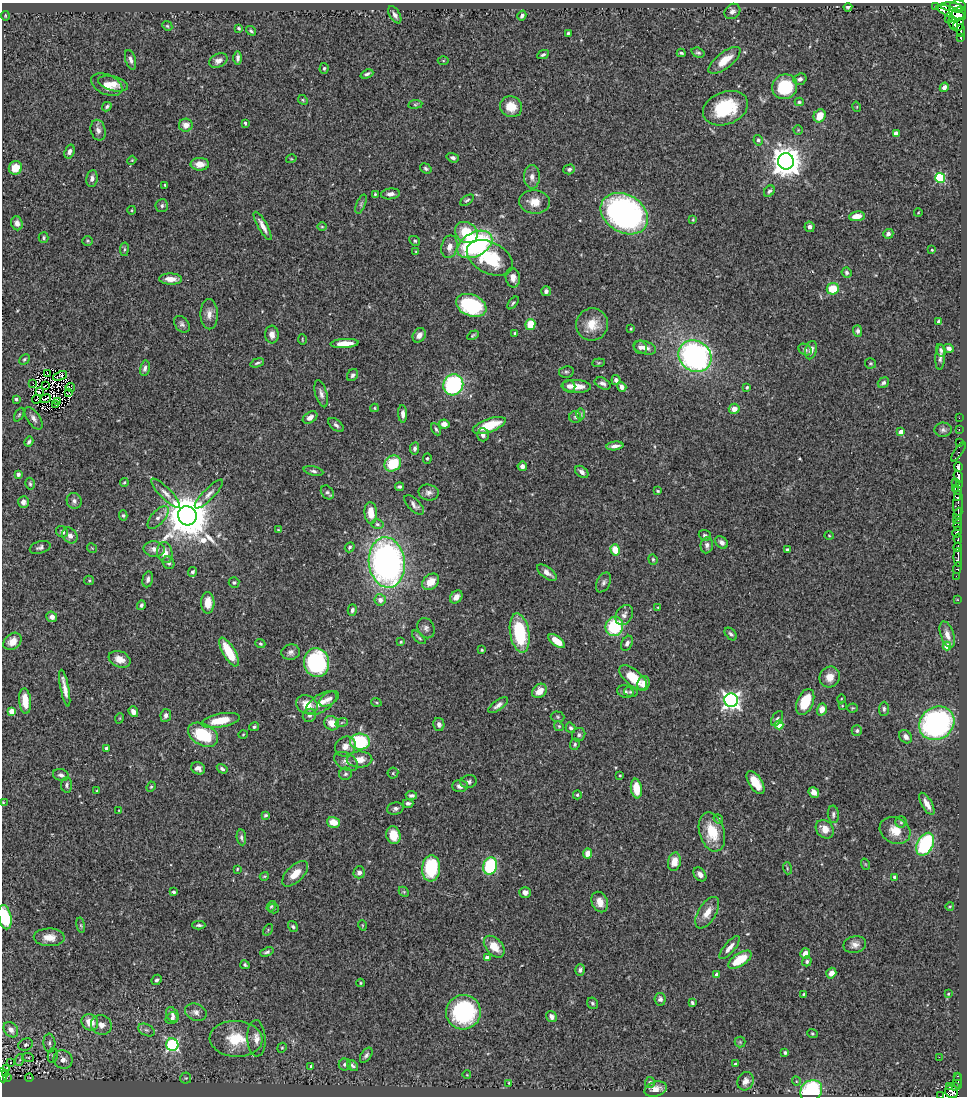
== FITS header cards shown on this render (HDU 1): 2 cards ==
NAXIS1  =                  965
NAXIS2  =                 1094

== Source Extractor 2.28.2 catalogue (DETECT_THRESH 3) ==
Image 965 x 1094 px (HDU 1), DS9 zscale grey, 1 PNG px = 1 image px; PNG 969 x 1098 px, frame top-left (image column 1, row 1094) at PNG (2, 3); each listed source drawn as its Kron ellipse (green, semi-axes under 4 px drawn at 4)
Background 0.787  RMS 0.026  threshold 0.079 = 3 sigma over >= 5 px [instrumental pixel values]
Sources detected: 432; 4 with non-positive FLUX_AUTO (blend fragments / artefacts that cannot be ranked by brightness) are neither listed nor drawn; the other 428 listed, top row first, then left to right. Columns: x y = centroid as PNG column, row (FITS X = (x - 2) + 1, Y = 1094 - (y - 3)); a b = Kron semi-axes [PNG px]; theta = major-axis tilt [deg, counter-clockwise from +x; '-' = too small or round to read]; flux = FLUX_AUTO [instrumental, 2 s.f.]
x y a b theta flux
936 6 3 2 - 21
848 7 4 3 - 3.5
951 7 11 3 -7 1300
958 7 8 6 5 1800
732 11 8 7 - 7.1
951 12 15 5 -21 2100
957 14 9 6 41 1800
395 15 9 5 -59 7.3
5 16 5 3 - 1.7
522 16 5 4 - 5.6
949 18 5 4 - 250
953 24 7 4 -67 410
959 24 6 5 - 320
167 26 5 4 - 2.3
239 28 4 3 - 2.5
251 31 5 3 - 3.3
961 31 6 3 -82 260
568 33 3 3 - 2.2
961 38 4 3 - 190
681 53 4 2 - 2.7
698 53 7 5 -18 3.6
543 55 6 3 26 3.4
238 58 7 4 -90 5
131 60 10 5 -73 7.1
724 60 19 8 38 31
218 61 9 6 26 8.5
443 61 5 3 - 1.7
324 68 5 4 - 3
367 74 7 4 23 4.1
800 79 6 5 - 6
113 84 15 7 -14 15
107 85 16 10 -24 21
785 87 13 12 - 99
944 87 5 4 - 7.9
303 100 5 4 - 2.2
799 102 4 4 - 2.7
415 104 7 3 8 2
107 107 5 4 - 3.3
511 107 11 10 - 30
857 107 5 3 - 1.4
725 108 23 16 21 100
820 116 7 5 59 30
245 123 3 3 - 2.5
186 125 7 6 - 13
98 130 10 7 -77 8.5
798 130 4 4 - 1.8
896 134 4 4 - 18
758 140 5 4 - 3.7
69 152 7 5 70 6.4
453 158 6 4 -18 4.7
291 159 5 3 - 1.6
132 160 4 3 - 1.6
786 161 8 8 - 2700
200 164 9 6 -1 16
15 168 7 6 - 21
426 169 6 4 -35 3.7
569 169 6 5 - 4.1
532 177 12 8 89 11
92 178 8 6 81 7.1
940 178 5 5 - 150
165 185 3 3 - 1.9
769 191 6 4 48 4.4
375 194 4 3 - 2.1
390 194 9 5 8 8.2
467 200 7 4 34 3.2
534 202 15 11 -6 23
361 204 10 4 68 4
162 206 6 6 - 4.7
132 210 4 3 - 1.4
918 213 4 3 - 1.3
624 214 25 19 -32 520
857 216 8 5 8 18
693 220 4 3 - 1.9
17 223 7 5 -70 7.8
263 226 16 4 -61 13
322 227 5 3 - 1.7
809 227 5 5 - 6.9
466 232 12 10 -33 52
888 234 5 4 - 6.2
44 238 5 5 - 2.9
88 241 5 4 - 2.3
415 241 6 4 -31 2.9
475 244 19 12 28 300
449 247 11 8 78 13
124 249 7 3 82 2.6
932 250 3 3 - 1.8
416 252 3 3 - 1.3
490 258 25 15 -27 97
846 273 5 4 - 4
513 278 10 7 -82 10
170 279 11 5 -2 16
833 289 6 5 - 43
546 291 5 5 - 5.2
513 303 7 3 49 2.9
471 305 16 10 -22 160
209 314 15 8 -89 15
939 322 4 3 - 8.9
182 324 9 6 -50 5.4
530 324 5 5 - 40
592 324 16 16 - 32
631 329 3 2 - 1.6
858 331 6 4 -88 5.3
515 333 4 3 - 2.5
272 335 9 7 -85 10
419 335 8 6 58 10
473 335 6 4 30 2.9
302 339 5 2 - 1.6
345 343 14 4 4 20
640 347 7 6 - 6.7
645 348 11 6 -17 11
949 348 5 4 - 6.3
805 349 7 5 -32 4.3
811 350 9 5 77 10
941 350 6 4 -71 3.8
695 356 17 15 -36 450
940 357 13 5 86 6.7
24 359 6 4 45 2.8
257 363 7 3 18 2.9
598 363 6 4 6 2.1
871 363 6 5 - 2.6
145 368 8 4 78 6.3
566 372 7 5 11 3.4
47 374 4 2 - 0.68
353 375 6 5 - 4.2
60 376 7 2 23 1.1
616 380 5 4 - 7.4
33 383 3 2 - 4
603 383 8 5 -27 6.7
883 383 6 5 - 4.2
46 385 4 2 - 2.1
453 385 10 10 - 200
569 386 6 6 - 6
576 386 15 6 -4 23
70 387 5 2 - 1.4
622 387 5 4 - 11
747 387 3 3 - 3.1
39 392 3 2 - 2.4
69 392 2 2 - 2.7
321 394 14 6 -74 8
16 399 3 3 - 3.1
37 399 4 2 - 1.5
45 399 5 2 - 0.38
58 401 3 2 - 2.3
56 405 3 2 - 0.45
374 408 4 4 - 2.1
734 409 5 5 - 14
403 414 9 4 -87 8.1
581 414 6 4 89 2.4
19 415 7 4 62 2.6
310 417 8 5 34 9.1
575 417 6 5 - 3.4
34 418 13 6 -56 7.8
959 418 2 2 - 14
444 424 5 4 - 13
336 425 9 5 -40 5.3
489 425 17 6 19 55
436 429 6 4 -60 3.1
943 430 8 7 - 5.7
959 430 3 2 - 6.9
901 432 4 4 - 21
483 435 6 6 - 6.4
29 442 5 4 - 3.9
959 442 2 2 - 7.7
615 446 8 4 8 8
415 448 6 4 80 4.7
958 452 11 3 55 31
427 458 5 4 - 2.5
393 463 9 7 37 61
522 466 5 4 - 7.7
958 467 5 4 - 720
313 471 10 4 -12 4.8
582 472 7 5 -41 6.7
18 474 4 4 - 7.2
958 477 6 4 -74 550
124 482 4 3 - 2.4
955 482 3 2 - 21
30 484 6 4 -74 3
959 484 3 2 - 66
399 487 4 3 - 3.6
955 488 4 3 - 120
658 491 4 3 - 1.9
957 491 4 3 - 200
327 492 7 5 -51 4.4
166 493 20 5 -45 12
429 493 10 8 -13 8.3
209 494 19 5 45 10
957 498 3 3 - 150
74 501 8 7 - 6.6
23 502 6 5 - 8.3
958 503 12 5 88 250
414 505 12 6 -45 7.3
371 513 11 6 -86 25
958 514 6 3 67 290
123 515 5 4 - 2.6
187 516 10 9 - 8000
158 517 14 6 49 9.3
958 520 5 4 - 90
377 524 6 4 -15 3
958 525 5 3 - 130
278 530 3 3 - 1.5
62 532 6 5 - 6.7
957 532 6 4 61 950
705 535 6 5 - 3.5
70 536 8 7 - 11
829 536 4 3 - 1.6
958 539 5 3 - 270
722 542 7 5 -47 6.8
707 545 8 6 83 7.2
40 547 10 6 17 5.4
350 547 5 4 - 3.2
958 547 4 3 - 320
92 548 5 3 - 1.5
154 549 10 7 -7 11
787 549 3 3 - 2.6
615 550 5 4 - 35
165 553 10 7 -78 17
958 557 9 3 -90 540
653 559 5 4 - 2.6
387 562 25 18 -83 700
168 563 6 5 - 4.5
957 568 6 4 69 130
193 572 5 4 - 4.7
547 573 11 5 -37 12
956 576 2 2 - 8.4
148 579 8 5 78 5.3
89 580 5 4 - 2.2
234 582 5 5 - 2.9
431 582 9 7 42 21
604 582 10 6 63 5.8
456 597 7 5 52 9.3
380 600 6 5 - 9.6
958 600 3 2 - 5.1
208 603 10 6 -89 24
141 605 5 4 - 4.1
658 607 3 2 - 1.2
352 610 6 4 75 4.5
624 615 11 8 59 9.2
52 617 5 5 - 8.4
614 626 10 9 - 100
426 628 10 8 -66 6.9
520 633 20 9 -81 110
731 634 7 4 -49 4.3
947 635 14 6 -71 13
419 637 8 3 -45 2.9
12 641 10 7 42 18
557 641 10 5 -38 33
401 642 4 3 - 1.8
627 643 8 5 63 5.4
260 644 5 4 - 2.5
947 646 4 4 - 34
482 650 3 3 - 1.8
229 652 16 6 -60 55
291 652 9 7 10 6.7
120 659 11 8 -22 18
316 663 14 12 -83 200
633 677 17 8 -40 51
830 677 11 10 - 20
643 683 8 6 73 17
65 688 19 4 -79 15
539 691 8 6 42 18
625 692 8 6 -14 5.5
631 692 7 5 -13 3.2
329 699 11 6 32 7.9
841 699 4 3 - 1.5
731 700 7 7 - 740
25 701 13 6 -85 32
376 702 5 3 - 2
805 702 14 8 67 59
321 703 17 8 33 18
307 705 11 9 -27 30
498 705 11 5 36 7.6
842 706 3 3 - 1.3
852 708 5 4 - 2.2
822 709 6 5 - 15
884 709 7 5 88 4
11 711 4 4 - 28
133 712 5 4 - 8.8
166 715 6 5 - 5.8
309 715 7 6 - 5.4
558 717 7 5 -3 2.7
120 718 5 3 - 1.6
777 718 8 5 57 4
221 720 19 7 10 43
342 722 6 4 19 2.7
332 723 8 7 - 21
937 723 18 16 34 410
439 724 7 5 -78 5.9
779 725 4 4 - 47
559 726 5 4 - 2.1
254 727 5 4 - 3.3
571 728 5 4 - 4.1
857 731 5 5 - 3.5
243 734 5 3 - 1.6
203 735 16 10 -28 90
579 735 7 6 - 4.6
906 737 7 5 -49 9
360 742 10 8 -4 120
575 744 6 4 65 3.3
345 746 11 9 37 13
106 748 3 3 - 5.3
359 759 13 8 1 22
346 761 13 8 -30 11
198 768 7 6 - 9
222 769 6 4 -34 4.2
393 773 5 5 - 2.5
345 774 6 6 - 4.6
61 775 8 6 -15 6.1
620 775 3 3 - 1.6
468 782 8 6 15 5.2
755 782 13 6 -57 33
67 785 7 5 88 4.1
460 786 7 6 - 8.6
151 787 5 4 - 2.1
636 788 10 5 -82 37
97 791 3 3 - 2.5
814 792 6 5 - 10
411 795 6 4 -5 4.5
577 795 4 4 - 3.1
3 802 4 3 - 1.3
408 803 5 4 - 4.4
927 804 12 5 -61 15
395 808 8 6 13 5.3
119 810 4 3 - 1.2
833 814 8 5 -85 5
266 815 4 3 - 2.6
718 819 5 4 - 2.3
333 822 7 5 -14 24
901 822 5 5 - 3.1
825 829 10 8 -47 19
895 830 16 13 -26 28
712 832 20 12 -73 48
393 835 9 7 -73 33
241 837 8 4 -83 4.7
925 844 12 8 62 160
588 853 5 4 - 14
674 862 9 6 79 22
865 864 6 3 -71 1.8
490 866 9 7 73 120
431 868 13 9 85 99
787 868 6 4 -73 2.4
237 869 3 2 - 1.6
359 872 6 5 - 7.5
295 874 16 8 44 24
700 874 8 5 -54 9.8
264 876 4 3 - 1.8
895 877 4 4 - 13
174 892 4 3 - 3.4
404 892 6 4 -45 2.3
525 892 5 5 - 10
600 902 11 8 -65 18
271 906 5 4 - 2.4
950 906 4 3 - 1.6
273 909 5 5 - 2.2
707 913 17 9 58 22
5 917 12 6 -78 71
81 925 8 4 -81 2.3
199 925 6 3 0 3.9
362 925 5 3 - 1.5
293 927 6 4 -57 3.1
268 930 6 4 58 2.1
49 937 15 9 -2 21
855 944 11 8 12 10
494 947 13 8 -48 29
730 947 14 5 50 11
267 952 7 3 21 3.8
805 954 5 4 - 15
487 958 4 4 - 12
740 960 13 6 33 51
807 961 5 4 - 3.9
245 965 5 3 - 2.9
580 970 6 5 - 4.3
831 973 5 4 - 9.4
717 975 4 3 - 8.9
157 980 5 4 - 4.5
360 983 4 4 - 1.8
803 994 4 3 - 2.2
948 994 3 3 - 1.8
660 999 6 5 - 6.1
592 1003 6 5 - 3.3
692 1003 4 3 - 2.9
196 1012 11 8 -21 10
463 1012 17 17 - 180
172 1015 8 5 -61 5
552 1016 6 5 - 8.1
172 1018 6 5 - 4.8
90 1022 9 7 -42 28
101 1025 10 9 - 12
11 1030 8 6 -51 13
146 1030 9 5 -26 5
812 1034 5 4 - 2.5
256 1038 18 9 -87 18
236 1039 26 18 -4 71
740 1042 5 5 - 3.3
49 1043 9 6 -87 5.6
26 1045 7 6 - 5.4
172 1045 6 6 - 240
282 1048 5 4 - 2.2
785 1053 4 3 - 2.9
53 1055 8 5 84 4
366 1055 8 5 55 5.2
28 1057 6 3 -8 1.8
939 1057 2 2 - 12
63 1059 10 9 - 14
19 1060 6 4 69 2.5
11 1062 3 3 - 5
345 1064 6 6 - 4.7
735 1064 4 3 - 2.6
353 1065 6 4 -44 3.9
311 1066 3 3 - 2.5
7 1068 4 2 - 2.2
5 1074 3 3 - 10
2 1075 7 2 -86 90
467 1075 4 2 - 1.1
957 1076 3 2 - 16
7 1078 3 2 - 4.8
29 1078 4 2 - 1.1
186 1078 5 5 - 2.6
746 1081 9 7 63 11
796 1081 5 3 - 1.5
958 1081 8 3 -86 93
650 1082 5 5 - 3.3
509 1083 3 2 - 1.6
956 1086 4 3 - 50
950 1087 3 2 - 32
656 1089 11 7 17 13
811 1091 11 10 - 160
952 1092 7 6 - 190
941 1096 4 2 - 30
At the frame edge (FLAGS 8, measured only in part): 4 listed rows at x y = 3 802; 5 917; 2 1075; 941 1096
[4 non-positive-flux detections neither listed nor drawn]